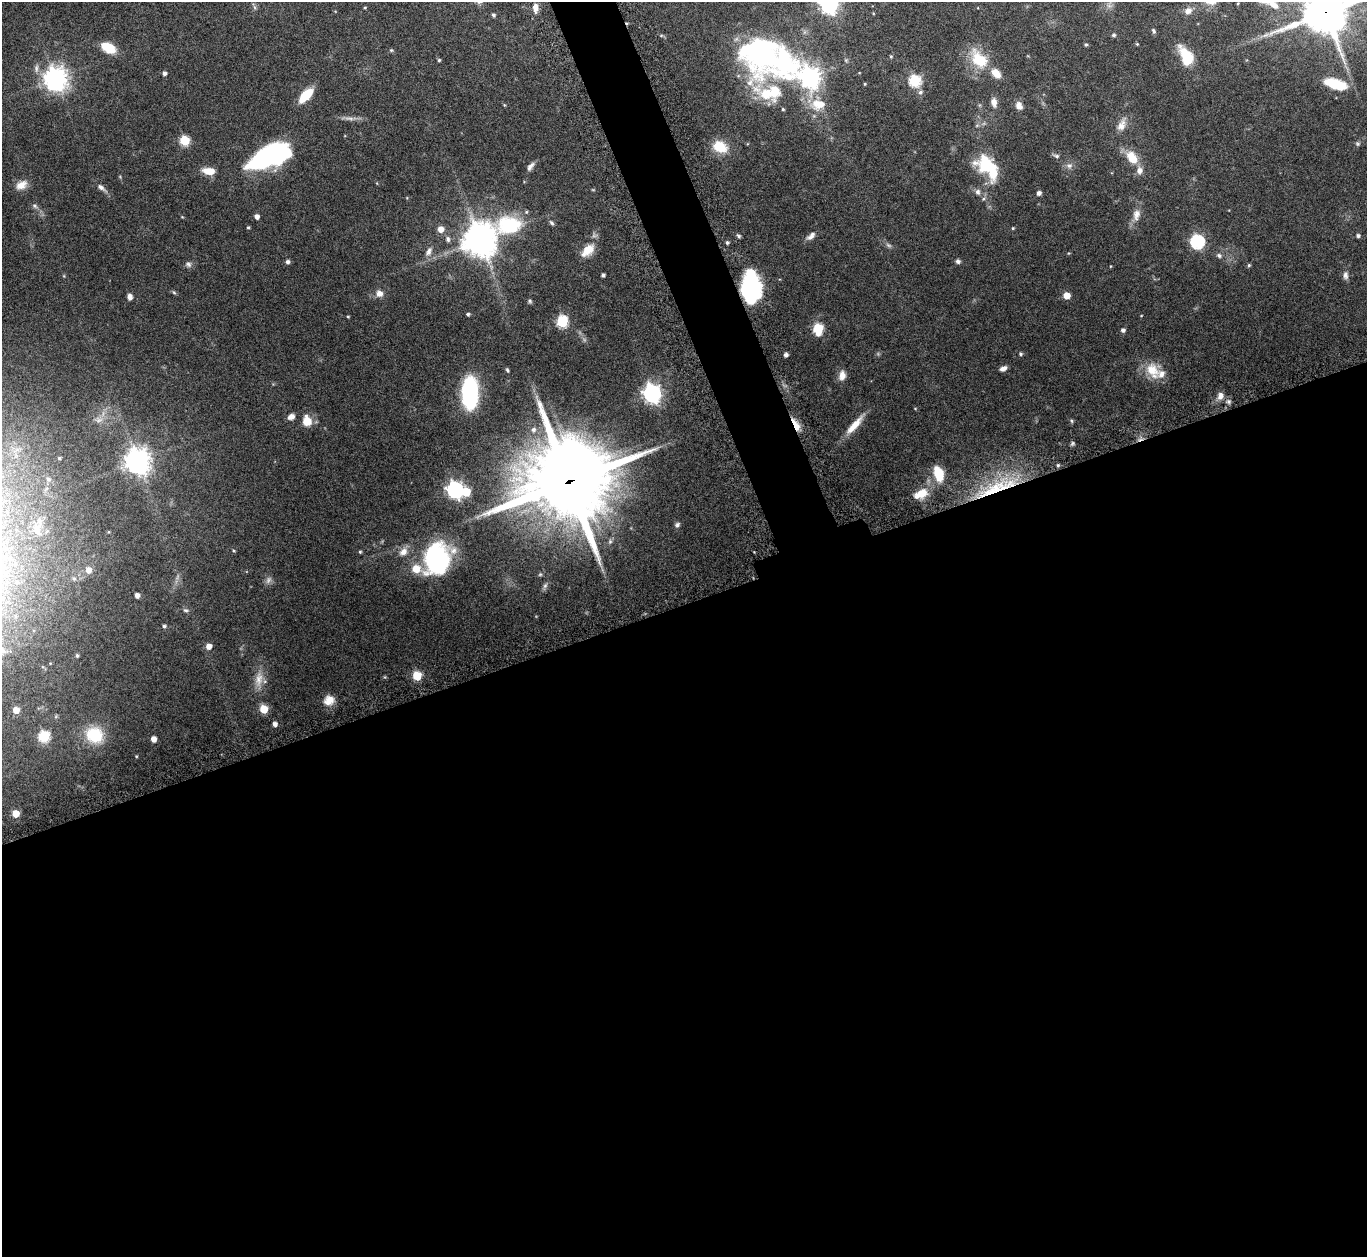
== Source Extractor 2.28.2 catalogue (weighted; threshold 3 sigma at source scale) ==
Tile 15 of 4 x 4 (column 3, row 4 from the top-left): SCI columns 2777-4141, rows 193-1447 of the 5553 x 5541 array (HDU 1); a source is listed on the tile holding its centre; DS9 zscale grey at full resolution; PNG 1369 x 1259 px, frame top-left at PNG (2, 2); no overlay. Shown black and unused: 54% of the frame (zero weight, under 8 of 15 exposures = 4% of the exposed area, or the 3 px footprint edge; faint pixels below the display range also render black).
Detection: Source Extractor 2.28.2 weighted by HDU 2 'WHT'; one run over the whole footprint, this tile lists its part. Background 0.0798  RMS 0.0027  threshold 0.0112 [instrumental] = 3 sigma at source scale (4.09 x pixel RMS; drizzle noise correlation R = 1.36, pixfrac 0.8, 0.05/0.05 arcsec/px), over >= 5 px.
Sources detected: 145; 2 too faint to see at this stretch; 2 inside a brighter object's white glare — not listed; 9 inside a brighter listed object's ellipse — not listed separately; the other 132 listed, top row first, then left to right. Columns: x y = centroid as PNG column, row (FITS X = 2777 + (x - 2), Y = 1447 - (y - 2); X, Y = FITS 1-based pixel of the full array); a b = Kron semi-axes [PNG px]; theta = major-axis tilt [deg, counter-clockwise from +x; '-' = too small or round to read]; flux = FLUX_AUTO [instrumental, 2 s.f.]
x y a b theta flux
829 4 7 7 - 120
1273 4 16 8 -40 2.2
1109 6 7 5 -1 0.69
365 7 4 3 - 0.24
535 7 10 6 -90 1.9
1188 11 10 8 26 1.5
1325 12 15 14 - 860
493 15 4 4 - 0.53
1153 31 7 4 -69 0.43
1114 35 5 4 - 0.5
1265 35 11 4 26 0.89
1086 44 5 4 - 0.34
1137 44 5 3 - 0.25
108 48 16 9 -30 5.3
391 50 5 4 - 0.29
767 55 78 41 -25 66
1186 56 22 12 -62 6.9
979 59 27 17 -50 8.2
439 60 4 4 - 0.34
164 73 4 4 - 0.82
810 77 7 7 - 170
55 79 8 8 - 220
915 81 6 6 - 25
865 84 3 3 - 0.21
1335 84 27 11 -16 7.2
920 92 7 6 - 0.73
306 95 15 7 46 7.3
994 102 10 6 -79 1.8
818 104 23 15 4 5.5
1019 106 10 8 -65 1.6
783 109 4 3 - 0.31
349 118 16 4 -2 1.2
1122 125 20 9 67 2.2
185 141 5 5 - 15
1357 144 7 6 - 0.44
720 147 18 13 -24 5.7
270 156 42 18 24 40
1056 156 8 5 -18 0.59
1132 158 16 10 -57 5
985 164 24 24 - 9.9
530 166 12 6 53 1
1069 166 9 7 -1 1
209 171 13 8 -7 3.3
21 185 16 10 29 2.4
101 187 14 6 -36 1.2
978 192 8 7 - 0.9
1039 193 5 5 - 0.78
34 206 8 6 -51 0.63
1136 215 17 10 81 2.2
257 216 5 4 - 1.2
182 217 4 4 - 0.2
509 225 45 23 6 18
248 227 4 3 - 0.31
1013 228 4 4 - 0.26
441 229 6 6 - 2.1
812 234 12 8 33 0.96
739 236 6 5 - 0.41
1358 236 4 4 - 0.6
448 239 8 6 -76 0.75
480 240 11 10 - 490
727 242 4 4 - 0.48
1197 242 6 6 - 48
888 245 9 5 -27 0.63
588 250 22 12 45 3.7
429 251 14 7 62 1.5
1219 255 8 6 -30 0.68
958 261 6 5 - 0.66
287 262 5 5 - 0.7
188 264 9 7 -41 0.76
1249 265 5 4 - 0.33
1111 266 4 3 - 0.17
603 275 4 4 - 0.62
1345 275 11 7 -85 1
64 276 5 3 - 0.21
751 287 30 16 -78 25
379 293 8 8 - 1.7
1067 295 5 5 - 3.9
130 297 7 6 - 1
530 301 6 5 - 0.41
468 314 4 4 - 0.45
348 317 4 3 - 0.23
562 322 6 6 - 22
818 329 6 5 - 18
1123 330 5 4 - 0.79
1020 354 4 4 - 0.41
786 355 5 4 - 0.65
1003 368 8 5 23 1.1
507 370 6 4 -67 0.37
1152 370 23 15 -59 5.5
842 375 12 8 83 1.9
470 392 27 12 90 32
652 393 7 7 - 120
1220 396 11 8 76 1.5
1229 401 7 6 - 0.64
291 417 7 6 - 1.5
307 421 12 10 -76 3.5
1071 421 5 5 - 0.38
796 425 18 6 -62 3.2
855 425 30 7 49 4.1
533 430 8 7 - 1.1
1072 443 6 5 - 0.43
59 458 5 4 - 0.39
138 461 8 8 - 270
1058 465 5 4 - 0.42
938 474 13 8 -71 8.8
48 479 8 7 - 0.95
568 481 32 29 4 2200
455 490 7 6 - 83
993 490 70 13 24 19
921 494 20 12 26 4.5
677 525 7 6 - 0.63
37 530 11 8 -66 1.7
360 552 4 4 - 0.3
403 552 13 10 44 2.1
437 559 27 21 78 43
89 570 7 6 - 1.7
545 586 9 5 62 0.67
137 595 4 4 - 1.2
186 610 7 5 -3 0.48
164 626 5 4 - 0.47
209 646 5 5 - 2.1
77 655 4 3 - 0.37
417 676 5 5 - 12
259 679 23 11 83 3.5
329 700 13 11 34 2.9
264 709 5 5 - 8.7
16 710 5 4 - 3
275 724 4 4 - 1.2
94 735 23 20 -29 9.3
44 736 6 5 - 22
153 739 5 4 - 1.9
16 813 5 5 - 5.2
Overlapping masked pixels (flux is a lower limit): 4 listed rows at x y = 1325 12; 796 425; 568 481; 993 490
Isophote crosses this tile's border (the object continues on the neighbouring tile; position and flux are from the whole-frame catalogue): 4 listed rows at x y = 829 4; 1273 4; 1325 12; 767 55